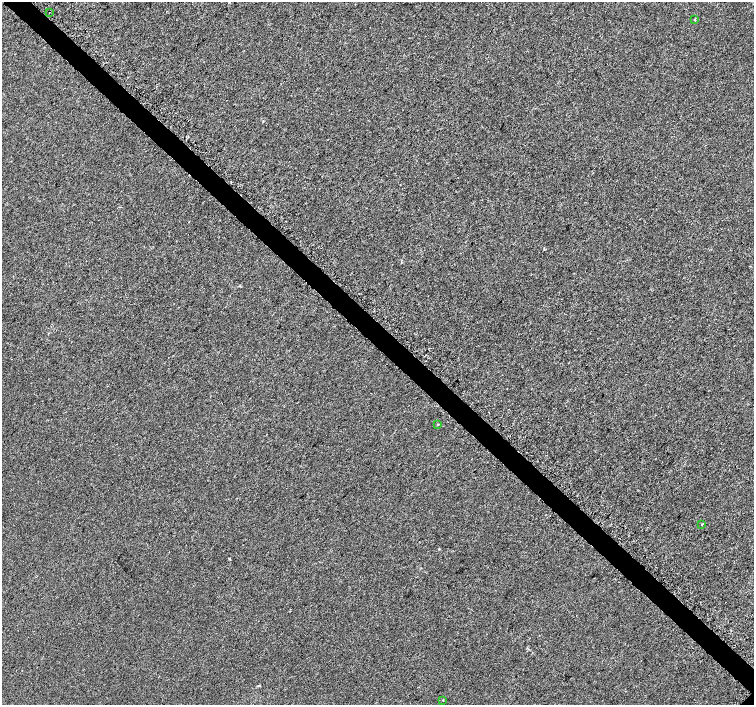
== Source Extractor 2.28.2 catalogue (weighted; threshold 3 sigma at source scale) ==
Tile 11 of 4 x 4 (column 3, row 3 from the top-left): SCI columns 3040-4543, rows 1603-3007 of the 6096 x 6087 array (HDU 1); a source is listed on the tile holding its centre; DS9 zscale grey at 2 x 2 block average (1 PNG px = mean of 2 x 2 image px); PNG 756 x 707 px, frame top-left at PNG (2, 2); each listed source drawn as its Kron ellipse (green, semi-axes under 4 px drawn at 4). Shown black and unused: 4% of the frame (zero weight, under 3 of 5 exposures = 3% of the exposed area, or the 3 px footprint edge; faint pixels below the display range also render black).
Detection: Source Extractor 2.28.2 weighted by HDU 2 'WHT'; one run over the whole footprint, this tile lists its part. Background 3.81e-05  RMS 0.0014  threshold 0.00625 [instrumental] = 3 sigma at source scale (4.5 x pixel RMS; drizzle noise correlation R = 1.50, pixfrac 1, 0.0396/0.0396 arcsec/px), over >= 5 px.
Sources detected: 5; all 5 listed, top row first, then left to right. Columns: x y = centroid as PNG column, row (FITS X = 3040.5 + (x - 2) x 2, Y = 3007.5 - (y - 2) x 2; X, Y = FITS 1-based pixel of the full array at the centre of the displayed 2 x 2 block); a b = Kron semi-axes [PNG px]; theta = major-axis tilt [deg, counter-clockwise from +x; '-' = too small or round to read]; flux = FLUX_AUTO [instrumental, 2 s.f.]
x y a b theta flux
49 12 2 2 - 0.42
695 20 4 2 - 0.15
438 425 3 2 - 0.18
702 524 3 2 - 0.19
443 700 2 2 - 0.14
Overlapping masked pixels (flux is a lower limit): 1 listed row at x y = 49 12